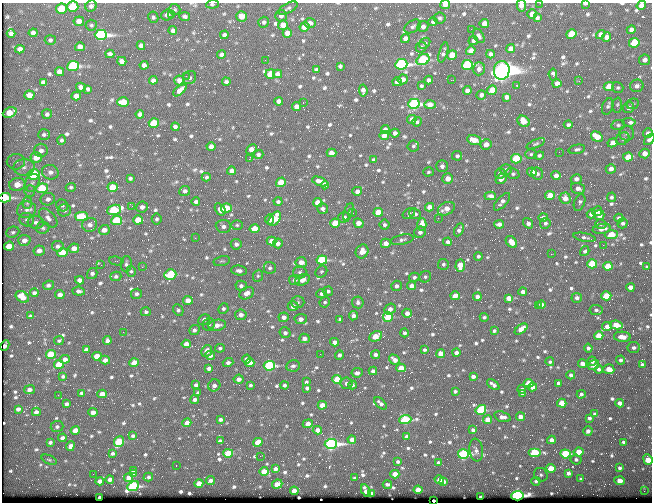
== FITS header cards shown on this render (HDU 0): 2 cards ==
NAXIS1  =                  650 / Width of table row in bytes
NAXIS2  =                  500 / Number of rows in table

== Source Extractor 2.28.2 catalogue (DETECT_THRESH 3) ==
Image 650 x 500 px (HDU 0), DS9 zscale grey, 1 PNG px = 1 image px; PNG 654 x 504 px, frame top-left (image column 1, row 500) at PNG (2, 3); each listed source drawn as its Kron ellipse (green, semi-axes under 4 px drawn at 4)
Background 354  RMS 1.4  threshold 4.13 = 3 sigma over >= 5 px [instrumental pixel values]
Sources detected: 844; of the 844, the 500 brightest by FLUX_AUTO listed and drawn (344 fainter detections omitted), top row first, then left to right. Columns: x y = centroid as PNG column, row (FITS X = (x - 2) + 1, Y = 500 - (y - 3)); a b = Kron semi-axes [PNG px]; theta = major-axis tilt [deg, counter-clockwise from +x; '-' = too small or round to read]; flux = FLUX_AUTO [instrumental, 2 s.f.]
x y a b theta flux
540 3 2 2 - 240
212 4 6 4 6 170
445 4 5 4 - 890
585 4 4 2 - 170
641 5 5 4 - 720
91 6 6 5 - 310
521 6 6 4 -80 600
73 7 5 5 - 5000
288 8 10 5 29 220
61 9 5 5 - 3700
175 9 6 5 - 160
172 14 2 2 - 410
532 14 5 4 - 900
167 15 6 5 - 380
185 16 5 4 - 230
241 16 5 5 - 950
281 16 6 5 - 270
153 17 6 5 - 180
440 18 6 5 - 200
537 18 4 4 - 220
79 21 5 5 - 570
264 22 5 5 - 230
433 22 5 4 - 210
310 23 6 5 - 400
484 23 5 4 - 900
91 25 5 5 - 160
283 25 5 4 - 860
413 26 9 5 32 250
304 27 5 4 - 920
423 27 5 5 - 390
471 29 3 2 - 160
631 30 4 4 - 350
173 31 4 4 - 330
33 33 4 4 - 360
287 33 4 4 - 790
11 34 4 4 - 300
571 34 5 4 - 3100
601 34 5 4 - 540
101 35 6 5 - 29000
224 35 4 4 - 310
479 36 8 4 -59 290
607 37 5 4 - 470
405 38 4 4 - 550
50 40 5 5 - 160
473 40 5 4 - 220
425 43 6 5 - 180
634 43 5 5 - 5000
141 46 4 4 - 410
80 47 5 4 - 580
421 47 5 5 - 170
20 49 5 4 - 510
511 49 4 4 - 690
471 51 5 4 - 720
443 52 10 3 73 230
110 54 4 4 - 330
222 54 4 4 - 330
490 54 4 4 - 270
452 55 5 4 - 1300
265 60 2 2 - 200
423 60 7 5 28 10000
645 60 5 5 - 460
122 61 4 4 - 510
401 64 6 5 - 24000
144 65 4 4 - 410
467 65 5 5 - 12000
73 66 6 5 - 14000
340 66 4 4 - 180
479 69 6 6 - 380
316 70 4 3 - 190
502 70 9 8 - 130000
59 72 5 4 - 550
270 74 5 5 - 2100
277 74 4 4 - 410
553 75 6 3 -84 300
186 76 3 2 - 220
190 78 7 6 - 250
403 79 5 5 - 550
153 80 4 4 - 350
429 80 4 4 - 280
451 80 2 2 - 820
179 81 5 5 - 730
579 81 3 2 - 170
43 82 4 4 - 300
226 82 4 3 - 180
397 82 4 4 - 430
557 83 4 4 - 570
516 85 3 3 - 340
422 86 4 3 - 180
637 86 7 6 - 370
81 87 5 4 - 440
609 87 5 4 - 1600
618 88 6 5 - 170
88 89 4 4 - 210
180 90 8 4 43 610
363 90 6 4 -83 360
467 90 4 4 - 410
492 90 5 4 - 1500
30 95 5 4 - 1100
481 95 5 4 - 280
76 96 5 4 - 670
506 97 4 4 - 350
279 101 4 4 - 340
123 102 6 4 0 2000
303 102 3 2 - 750
414 104 6 5 - 22000
633 104 6 5 - 170
430 105 6 4 0 800
617 105 7 5 87 210
608 106 8 5 70 240
296 107 4 4 - 640
628 107 6 5 - 380
10 113 7 5 22 1800
47 114 5 5 - 210
140 114 4 4 - 330
412 119 4 4 - 470
523 121 6 5 - 1400
417 122 5 4 - 170
629 122 6 4 -4 590
154 123 5 4 - 3700
568 124 4 4 - 190
618 125 7 5 9 190
175 127 4 3 - 230
385 129 4 4 - 330
395 133 4 4 - 370
626 133 7 7 - 280
648 133 5 4 - 350
44 135 6 5 - 210
384 135 5 4 - 1100
597 137 6 5 - 1600
623 139 7 5 37 230
649 139 6 4 47 300
62 140 4 4 - 180
474 140 7 5 -19 1300
612 143 5 4 - 790
486 144 5 5 - 700
536 144 10 4 24 170
413 146 6 5 - 180
211 147 4 4 - 780
251 149 6 4 45 500
577 149 8 4 12 210
41 150 7 6 - 390
559 152 2 2 - 340
331 153 5 4 - 730
645 153 5 5 - 780
258 154 5 3 - 240
531 154 6 4 2 170
539 155 5 4 - 190
457 156 5 5 - 240
36 157 6 5 - 1500
628 157 5 4 - 2200
249 159 3 2 - 1100
516 159 5 4 - 3800
374 160 4 3 - 180
16 162 9 7 7 450
442 166 6 6 - 330
24 167 11 8 7 630
611 169 5 4 - 460
506 170 6 5 - 250
231 171 4 4 - 420
50 172 8 7 - 480
429 172 5 4 - 170
532 172 5 4 - 910
34 174 6 5 - 9900
500 174 5 5 - 390
513 174 7 5 -26 220
537 174 6 5 - 230
556 176 4 4 - 680
206 177 4 3 - 220
130 178 4 3 - 170
448 179 5 5 - 810
501 179 6 4 35 350
576 179 5 5 - 330
320 181 8 4 -21 620
281 182 5 4 - 1800
32 183 9 6 67 370
17 184 8 6 11 1300
325 185 4 4 - 270
71 187 5 4 - 160
113 187 5 4 - 2800
42 188 6 4 9 5400
578 188 7 5 -16 490
30 191 6 5 - 200
185 191 5 5 - 250
357 191 5 4 - 380
550 195 5 4 - 1200
490 196 6 4 -3 490
611 197 5 4 - 180
5 198 6 4 1 11000
565 198 6 5 - 750
48 199 7 6 - 380
196 202 4 4 - 240
278 202 4 4 - 210
318 202 5 4 - 1100
502 202 11 5 48 390
580 202 9 5 69 260
27 203 6 5 - 200
62 205 6 5 - 170
132 206 3 2 - 210
142 207 6 5 - 410
429 207 4 4 - 880
226 208 5 4 - 2700
220 209 7 4 -56 560
323 209 5 5 - 300
446 209 9 6 26 920
26 210 9 8 - 490
64 210 7 6 - 290
114 210 7 5 18 7300
597 211 5 4 - 340
348 212 9 3 70 170
378 212 5 4 - 2000
353 213 2 2 - 190
409 213 7 4 34 190
415 214 6 5 - 270
591 214 5 4 - 730
599 215 5 5 - 480
82 216 6 4 -1 3900
344 217 6 5 - 440
543 217 5 4 - 260
48 218 11 6 -47 440
438 218 2 2 - 160
619 218 4 4 - 310
157 219 5 5 - 190
275 219 8 5 55 2000
27 220 7 6 - 290
117 220 5 5 - 5000
138 220 5 4 - 1900
270 220 5 4 - 280
36 222 8 6 -3 340
335 223 5 4 - 2300
359 223 5 4 - 970
528 223 5 4 - 340
545 223 5 5 - 210
623 223 5 5 - 250
422 224 6 4 90 1300
499 224 5 4 - 440
601 224 6 4 -17 170
90 225 7 7 - 500
237 225 6 5 - 170
384 225 5 5 - 230
223 226 7 6 - 390
43 228 6 6 - 200
255 229 5 4 - 1600
602 229 9 5 9 500
104 230 5 5 - 700
459 230 7 4 64 290
13 232 6 5 - 200
420 232 6 5 - 290
611 235 7 4 4 2600
584 237 11 4 -11 240
195 238 3 2 - 290
24 240 6 5 - 570
402 240 11 5 11 280
272 241 5 4 - 900
448 242 4 4 - 350
511 242 7 4 -46 970
278 243 5 5 - 540
386 243 5 4 - 700
236 244 5 5 - 320
603 245 2 2 - 420
9 246 5 4 - 2000
58 246 6 5 - 290
74 248 5 5 - 720
39 251 5 5 - 550
362 251 7 6 - 940
585 251 5 4 - 170
62 253 5 4 - 2800
551 254 2 2 - 1000
478 256 4 4 - 200
322 260 5 4 - 9100
116 261 7 4 -7 160
222 261 8 4 14 180
301 262 5 5 - 880
126 264 8 5 87 220
443 264 5 5 - 190
592 264 5 4 - 4700
101 265 4 2 - 610
460 265 6 4 87 1600
608 266 5 4 - 2500
142 267 3 2 - 240
647 267 4 3 - 180
270 268 6 6 - 250
239 270 8 5 -5 360
131 271 5 4 - 160
300 272 6 6 - 230
321 272 6 5 - 170
92 274 6 5 - 290
170 275 6 5 - 5600
116 276 5 4 - 210
258 276 6 5 - 180
414 277 5 4 - 260
425 277 6 5 - 190
79 280 4 4 - 480
294 280 5 5 - 270
302 280 7 5 26 550
48 285 5 4 - 260
241 286 5 5 - 290
396 286 5 5 - 330
412 286 4 4 - 640
630 287 4 4 - 650
79 291 6 4 -6 350
328 291 5 4 - 250
523 292 4 4 - 450
34 293 4 3 - 240
247 293 8 6 27 690
137 294 5 5 - 300
321 294 5 4 - 300
60 295 5 4 - 480
455 296 5 4 - 1000
606 296 5 4 - 3400
22 297 7 5 -34 1100
477 297 4 4 - 510
509 298 4 4 - 1300
577 298 5 5 - 300
188 300 5 4 - 930
298 302 6 5 - 220
325 302 5 5 - 170
358 302 6 5 - 320
541 304 4 4 - 640
293 306 5 5 - 630
538 306 3 2 - 450
223 308 5 5 - 200
390 309 6 5 - 480
178 310 6 5 - 190
596 310 6 5 - 240
146 312 5 4 - 190
407 313 5 4 - 500
241 315 5 5 - 530
30 316 4 3 - 180
353 316 4 4 - 460
284 317 5 4 - 510
388 317 5 5 - 4100
484 317 4 4 - 180
204 319 6 5 - 290
301 319 6 5 - 540
340 319 4 3 - 200
209 324 6 5 - 230
217 325 9 5 8 620
616 325 6 4 -11 1800
607 326 5 4 - 650
521 329 7 4 36 940
194 330 5 5 - 250
494 331 4 3 - 160
123 332 2 2 - 380
285 333 5 5 - 310
404 333 4 4 - 200
376 336 7 5 28 1700
599 336 5 4 - 1600
622 337 8 5 -5 790
304 338 5 5 - 530
59 340 5 4 - 170
107 340 4 4 - 290
334 342 4 4 - 460
186 344 4 4 - 790
5 346 6 3 61 290
220 348 5 4 - 180
588 348 4 4 - 260
634 348 6 5 - 280
86 350 4 3 - 330
425 350 4 4 - 170
207 351 6 5 - 610
456 353 4 4 - 360
51 354 5 4 - 3400
320 354 2 2 - 160
441 354 4 4 - 1100
210 355 4 4 - 460
339 355 4 4 - 250
375 355 4 4 - 320
97 356 5 4 - 1600
65 359 5 4 - 530
247 359 4 4 - 460
105 360 5 4 - 370
395 360 6 4 -38 630
620 360 4 4 - 220
592 361 4 4 - 320
550 362 4 4 - 160
134 363 5 4 - 1500
228 363 5 4 - 290
250 363 4 4 - 1000
59 364 5 4 - 2000
582 364 4 4 - 570
642 364 4 3 - 210
593 365 6 5 - 380
269 366 5 5 - 12000
293 366 7 5 13 280
209 368 4 4 - 380
401 368 4 4 - 1600
599 369 4 4 - 240
609 369 5 5 - 1300
373 371 4 4 - 310
357 373 5 4 - 300
571 375 4 4 - 260
63 376 4 3 - 170
473 376 4 3 - 340
239 379 5 4 - 500
337 380 5 4 - 3200
306 382 3 3 - 170
346 383 6 6 - 370
529 383 5 4 - 2300
559 383 4 4 - 360
196 385 4 3 - 240
214 385 6 6 - 420
250 385 4 3 - 160
284 385 4 4 - 200
352 385 4 4 - 180
493 385 7 3 -38 360
532 387 5 4 - 630
307 388 4 4 - 270
522 389 4 4 - 330
30 390 5 4 - 470
455 391 3 3 - 170
82 393 3 3 - 200
198 393 4 4 - 250
102 394 5 4 - 800
522 394 4 3 - 170
581 394 4 4 - 210
58 395 2 2 - 370
195 400 4 4 - 320
380 403 7 4 -44 350
562 403 4 4 - 2000
620 403 4 4 - 450
67 404 4 3 - 270
322 405 4 4 - 1300
18 409 4 4 - 310
481 410 5 4 - 6400
36 412 4 4 - 440
93 412 4 4 - 690
595 414 4 4 - 290
502 417 8 5 -17 480
520 417 4 4 - 590
589 418 3 3 - 240
220 420 4 3 - 260
405 420 6 4 3 9100
488 420 4 4 - 1400
187 423 4 4 - 850
308 424 5 4 - 920
57 427 6 5 - 220
75 430 5 4 - 1400
317 430 4 4 - 660
473 430 4 3 - 280
588 431 5 4 - 390
133 436 4 3 - 170
407 437 4 4 - 380
62 438 4 4 - 350
352 439 4 4 - 830
551 440 4 4 - 570
220 441 4 4 - 350
50 442 4 3 - 210
119 442 5 5 - 4400
258 442 5 4 - 1400
624 442 3 3 - 220
331 444 6 5 - 32000
70 446 5 4 - 290
476 450 11 6 -83 410
579 452 5 4 - 1800
112 453 4 3 - 180
228 453 5 4 - 3500
534 453 6 4 0 5900
463 454 5 4 - 14000
565 454 5 4 - 8300
260 456 2 2 - 590
576 459 5 5 - 210
49 460 8 4 -22 180
648 460 5 4 - 2100
398 462 4 3 - 180
438 463 4 4 - 330
176 466 2 2 - 180
551 468 4 4 - 2100
620 468 4 3 - 220
275 469 4 4 - 320
133 471 4 3 - 390
264 471 4 4 - 1600
568 473 4 4 - 320
93 474 2 2 - 230
134 474 4 3 - 360
395 474 4 4 - 1300
541 475 7 6 - 230
148 477 5 3 - 200
129 478 5 4 - 610
355 478 4 3 - 180
110 479 4 4 - 420
581 479 3 3 - 190
210 480 4 3 - 330
439 480 5 4 - 920
100 481 4 4 - 430
443 481 4 3 - 410
536 481 4 4 - 170
619 481 5 4 - 870
199 483 4 4 - 1200
277 484 5 4 - 1200
387 484 5 3 - 190
133 486 6 4 27 13000
418 490 4 4 - 1600
294 491 4 4 - 790
366 491 6 4 -66 520
644 491 2 2 - 410
372 494 4 3 - 430
517 496 6 4 5 29000
480 497 3 3 - 190
100 498 4 3 - 440
433 501 3 3 - 410
At the frame edge (FLAGS 8, measured only in part): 12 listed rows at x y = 540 3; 212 4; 445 4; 585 4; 641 5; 521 6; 73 7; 61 9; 649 139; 5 198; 648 460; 433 501
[344 fainter detections neither listed nor drawn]